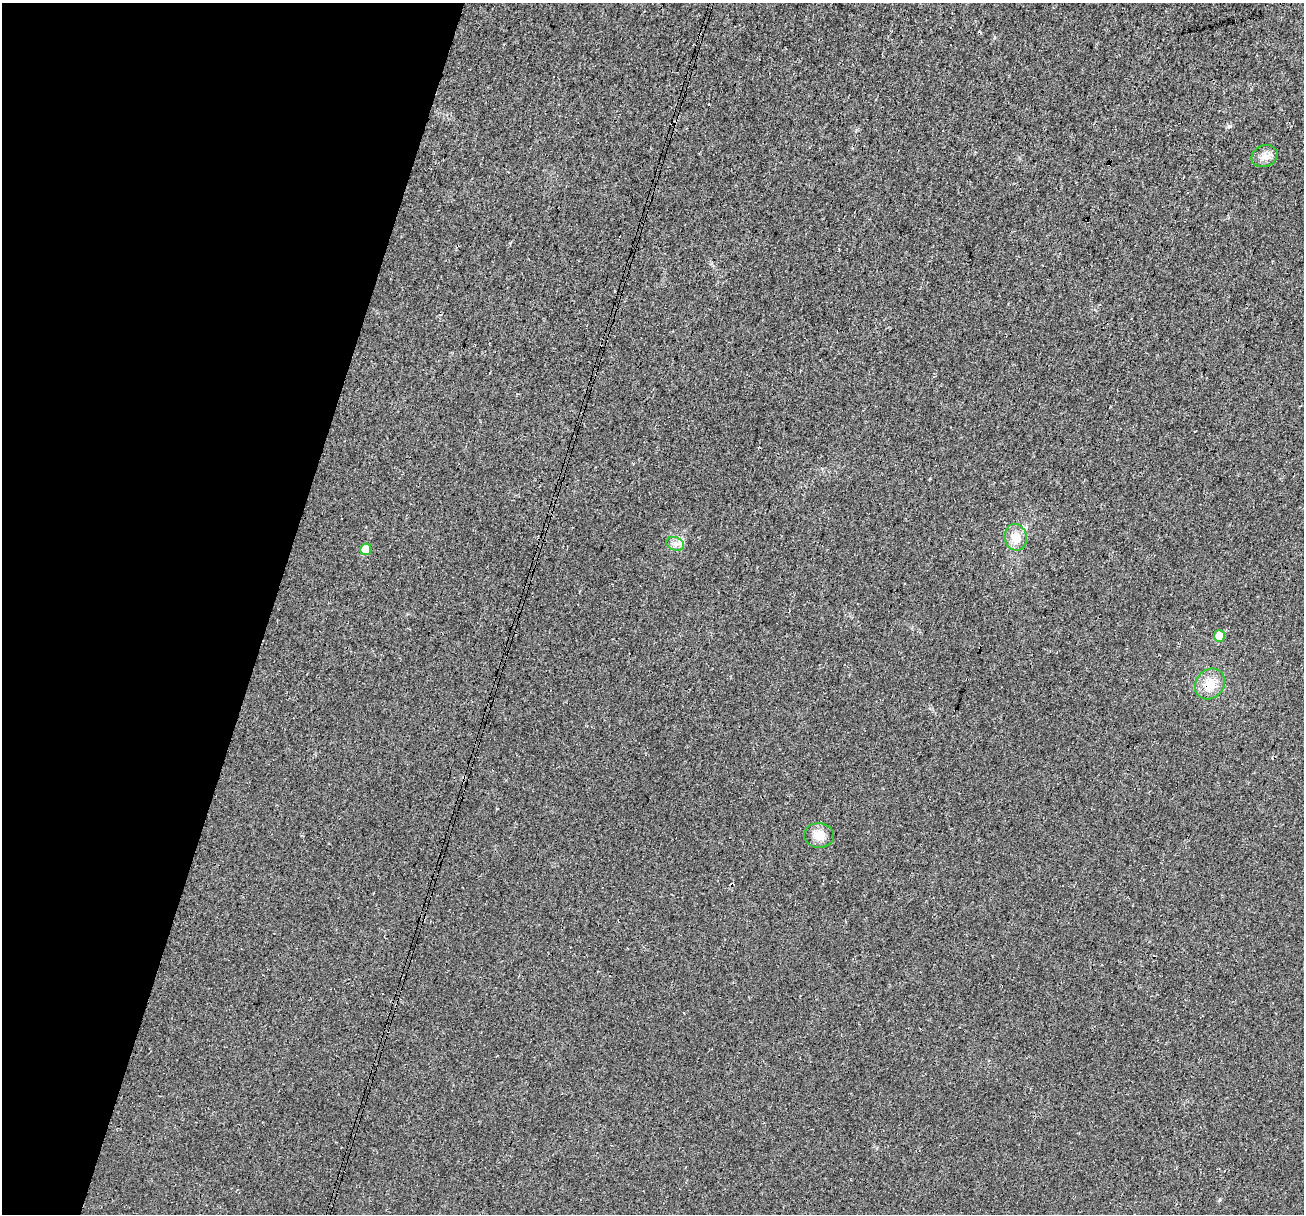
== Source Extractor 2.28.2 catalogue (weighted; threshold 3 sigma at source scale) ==
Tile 9 of 4 x 4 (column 1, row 3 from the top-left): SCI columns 18-1319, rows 1487-2698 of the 5250 x 5459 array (HDU 1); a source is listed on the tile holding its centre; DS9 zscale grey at full resolution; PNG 1306 x 1216 px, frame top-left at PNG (2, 3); each listed source drawn as its Kron ellipse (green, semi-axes under 4 px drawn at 4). Shown black and unused: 21% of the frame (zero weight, under 3 of 4 exposures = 5% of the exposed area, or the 3 px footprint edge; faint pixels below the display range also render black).
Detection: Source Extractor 2.28.2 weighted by HDU 2 'WHT'; one run over the whole footprint, this tile lists its part. Background 0.0167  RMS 0.0067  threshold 0.03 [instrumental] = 3 sigma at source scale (4.5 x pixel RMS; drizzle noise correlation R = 1.50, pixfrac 1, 0.0396/0.0396 arcsec/px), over >= 5 px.
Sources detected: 7; all 7 listed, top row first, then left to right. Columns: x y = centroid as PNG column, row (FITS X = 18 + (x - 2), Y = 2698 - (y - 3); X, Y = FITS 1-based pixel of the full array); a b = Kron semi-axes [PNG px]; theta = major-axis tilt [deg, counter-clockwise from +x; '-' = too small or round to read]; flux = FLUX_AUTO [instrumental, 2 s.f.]
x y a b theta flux
1264 156 13 10 23 5.7
1016 537 13 11 -79 9.7
675 544 9 6 -21 2.9
366 549 6 5 - 12
1219 636 6 5 - 11
1210 684 16 14 49 12
819 835 15 12 -5 8.3
Overlapping masked pixels (flux is a lower limit): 1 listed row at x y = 1210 684